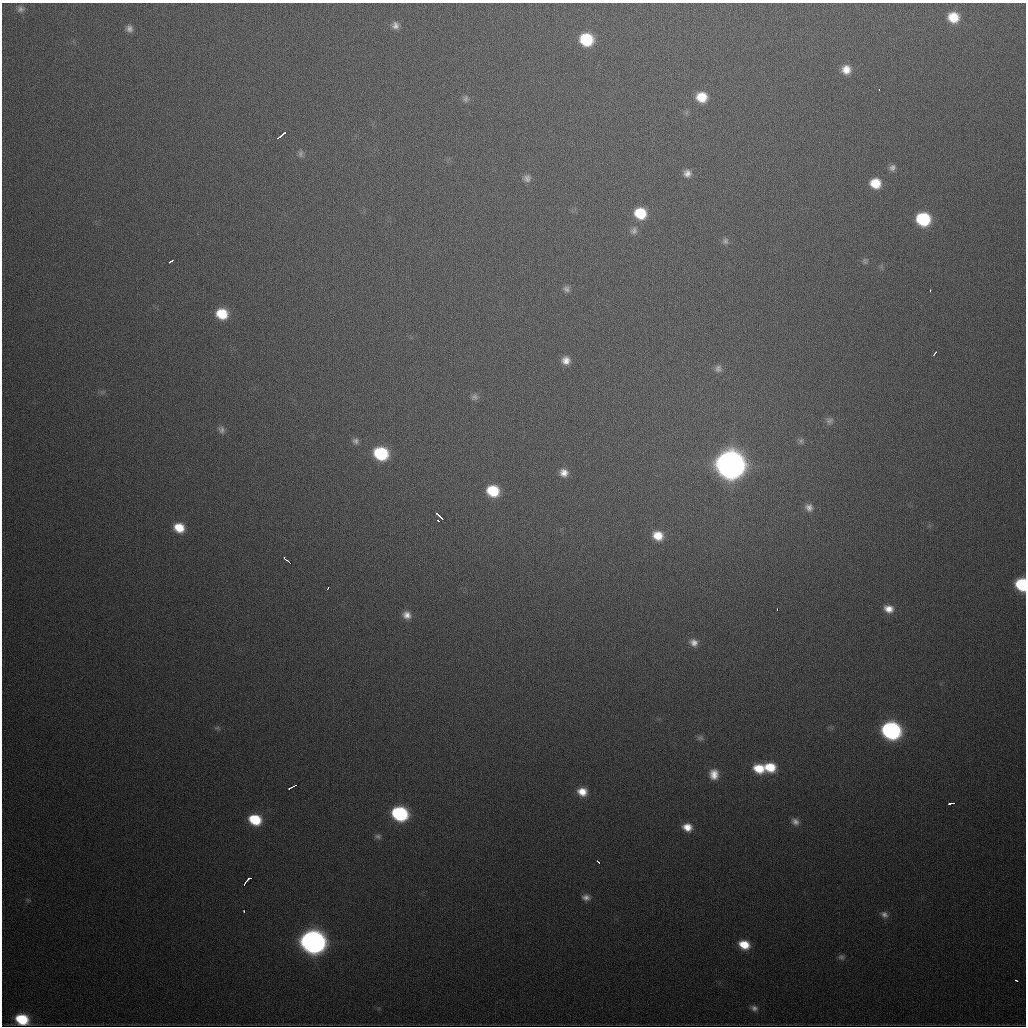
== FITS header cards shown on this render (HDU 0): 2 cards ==
NAXIS1  =                 1024
NAXIS2  =                 1024

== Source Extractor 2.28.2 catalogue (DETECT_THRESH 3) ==
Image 1024 x 1024 px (HDU 0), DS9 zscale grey, 1 PNG px = 1 image px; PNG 1028 x 1028 px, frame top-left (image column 1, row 1024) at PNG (2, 3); no overlay
Background 505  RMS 17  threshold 52.1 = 3 sigma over >= 5 px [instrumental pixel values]
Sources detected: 75; all 75 listed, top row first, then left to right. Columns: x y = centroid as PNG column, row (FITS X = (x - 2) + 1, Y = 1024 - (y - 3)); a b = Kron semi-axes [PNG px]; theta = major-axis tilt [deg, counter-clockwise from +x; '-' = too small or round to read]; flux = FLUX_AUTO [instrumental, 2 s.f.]
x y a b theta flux
20 9 10 9 - 5.3e+03
953 17 11 10 - 2.8e+04
395 25 10 9 - 7.0e+03
129 28 9 8 - 5.6e+03
586 39 11 10 - 6.5e+04
846 70 10 10 - 1.4e+04
879 89 3 2 - 1.7e+03
702 97 11 10 - 2.6e+04
465 99 9 8 - 4.3e+03
281 136 10 2 40 6.9e+03
301 154 10 7 86 3.9e+03
892 168 9 8 - 5.1e+03
687 173 10 9 - 7.5e+03
527 178 10 10 - 6.3e+03
875 183 10 10 - 2.6e+04
640 213 11 11 - 4.1e+04
923 219 10 10 - 8.9e+04
634 231 11 9 72 6.0e+03
725 241 9 9 - 4.2e+03
171 261 5 3 - 5.6e+03
865 261 8 7 - 2.9e+03
566 289 9 7 -40 4.5e+03
930 291 3 2 - 2.2e+03
222 314 10 9 - 3.4e+04
935 353 5 2 - 3.0e+03
566 360 9 9 - 9.8e+03
718 369 9 9 - 5.5e+03
474 397 10 9 - 4.9e+03
829 421 10 9 - 4.4e+03
221 430 10 8 -65 5.0e+03
355 441 9 8 - 4.7e+03
801 441 9 6 80 3.0e+03
381 453 11 10 - 8.9e+04
730 465 13 12 - 2.3e+06
564 473 10 10 - 1.0e+04
493 491 11 9 -21 4.8e+04
809 507 12 11 - 8.8e+03
439 516 9 3 -43 5.9e+03
438 521 3 2 - 2.4e+03
179 528 11 9 -23 2.4e+04
658 536 11 10 - 2.0e+04
287 560 11 3 -41 1.1e+04
1022 584 9 8 - 7.9e+04
328 588 3 2 - 4.6e+03
777 609 3 2 - 2.2e+03
889 609 11 9 -19 1.2e+04
407 615 10 9 - 9.2e+03
694 642 11 9 -29 8.6e+03
217 728 7 5 -10 2.4e+03
891 730 12 10 -21 3.4e+05
700 738 9 8 - 3.5e+03
770 767 12 9 -12 3.0e+04
759 769 11 9 -21 2.7e+04
714 774 13 11 -85 1.5e+04
292 787 9 2 29 4.8e+03
582 792 11 9 -17 1.6e+04
950 803 4 3 - 3.5e+03
954 803 3 2 - 5.5e+03
400 814 11 9 -20 1.5e+05
255 820 11 9 -21 4.6e+04
795 822 10 7 -38 6.0e+03
687 827 10 8 -15 1.4e+04
378 836 9 6 1 3.8e+03
598 862 5 2 - 2.6e+03
247 881 11 3 47 6.7e+03
586 897 9 7 -8 6.1e+03
28 900 6 4 -44 1.7e+03
244 911 3 2 - 1.5e+03
884 914 10 8 -30 5.4e+03
313 942 13 11 -17 1.1e+06
744 945 10 8 -21 2.4e+04
841 957 9 7 -22 3.6e+03
1016 980 3 3 - 2.3e+03
754 1008 9 7 -26 4.9e+03
22 1019 10 8 -19 5.2e+04
At the frame edge (FLAGS 8, measured only in part): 1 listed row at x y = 1022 584